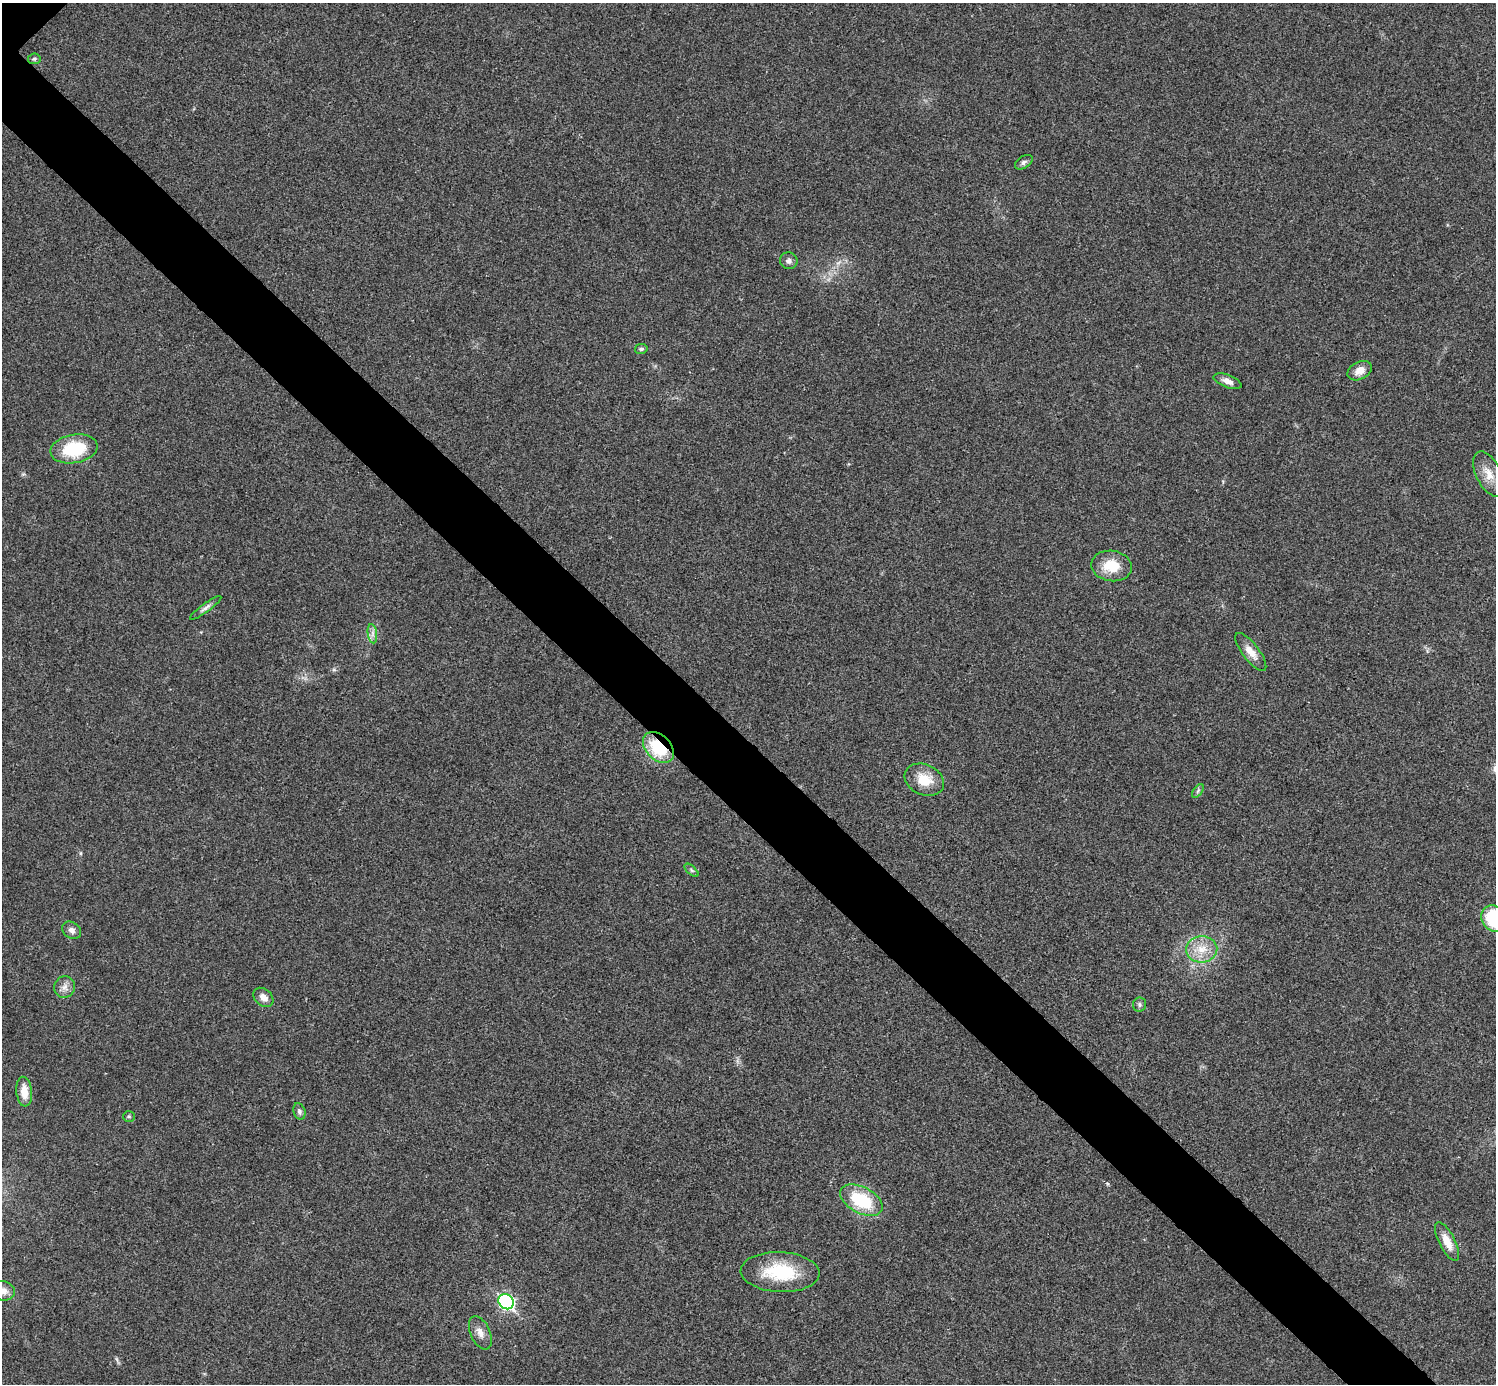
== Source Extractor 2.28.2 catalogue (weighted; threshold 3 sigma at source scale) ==
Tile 6 of 4 x 4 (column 2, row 2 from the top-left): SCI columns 1500-2993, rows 3063-4444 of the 5983 x 5983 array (HDU 1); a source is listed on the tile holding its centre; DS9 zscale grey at full resolution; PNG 1498 x 1386 px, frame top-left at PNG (2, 3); each listed source drawn as its Kron ellipse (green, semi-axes under 4 px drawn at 4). Shown black and unused: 6% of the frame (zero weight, under 3 of 4 exposures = <1% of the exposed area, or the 3 px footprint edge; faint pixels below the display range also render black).
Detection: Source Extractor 2.28.2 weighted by HDU 2 'WHT'; one run over the whole footprint, this tile lists its part. Background 0.0222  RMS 0.0054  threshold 0.0242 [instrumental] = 3 sigma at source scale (4.5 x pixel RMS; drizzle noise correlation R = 1.50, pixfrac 1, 0.05/0.05 arcsec/px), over >= 5 px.
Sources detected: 31; all 31 listed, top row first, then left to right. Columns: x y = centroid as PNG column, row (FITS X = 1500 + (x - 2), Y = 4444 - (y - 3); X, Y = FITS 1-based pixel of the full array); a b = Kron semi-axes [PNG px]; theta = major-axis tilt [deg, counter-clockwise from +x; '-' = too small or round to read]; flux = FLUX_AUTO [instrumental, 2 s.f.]
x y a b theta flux
34 59 6 5 - 0.92
1024 162 10 6 34 1.7
789 261 9 8 - 2.1
641 349 6 5 - 1
1360 371 13 8 29 4.7
1228 381 15 6 -21 3.2
74 449 24 14 10 27
1489 474 24 12 -63 8.1
1112 566 20 15 -9 14
206 608 19 4 36 2.1
372 634 10 4 -82 2
1251 652 23 8 -53 5.8
658 747 18 12 -46 24
924 780 20 15 -24 11
1198 791 8 4 53 0.97
691 870 8 4 -42 0.98
1494 919 14 11 -54 30
72 930 10 8 -36 2.4
1202 949 15 13 4 9.3
65 987 11 10 - 3.5
263 997 11 8 -42 3.9
1139 1004 7 6 - 1.2
24 1092 15 8 -84 7.4
299 1111 8 6 -72 1.4
129 1116 6 5 - 0.79
861 1200 23 13 -28 29
1447 1241 21 8 -63 7.4
780 1272 39 20 -3 28
3 1291 11 9 -16 4.4
506 1302 8 7 - 99
480 1333 18 9 -66 4.3
Overlapping masked pixels (flux is a lower limit): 1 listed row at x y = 658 747
Isophote crosses this tile's border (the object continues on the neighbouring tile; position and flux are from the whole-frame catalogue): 2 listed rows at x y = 1494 919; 3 1291